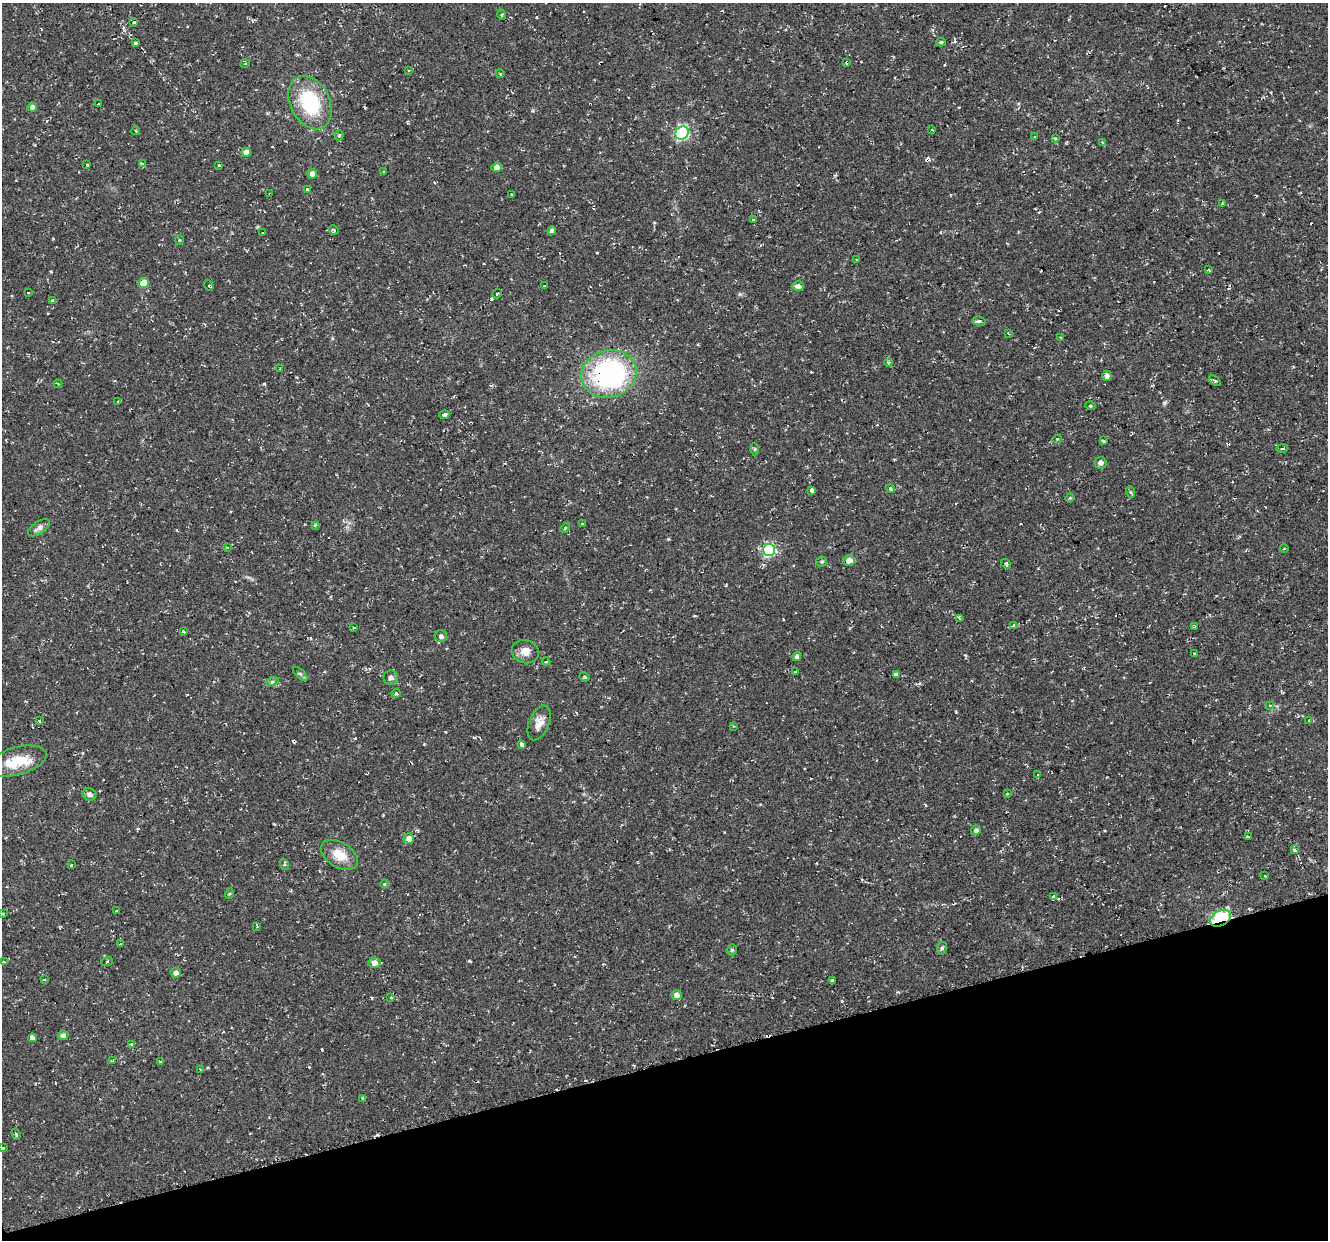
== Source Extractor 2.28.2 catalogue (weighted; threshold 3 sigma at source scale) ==
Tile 14 of 4 x 4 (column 2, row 4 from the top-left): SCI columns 1327-2652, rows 108-1345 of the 5303 x 5123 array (HDU 1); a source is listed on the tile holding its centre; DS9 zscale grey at full resolution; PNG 1330 x 1242 px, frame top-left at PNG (2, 3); each listed source drawn as its Kron ellipse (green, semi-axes under 4 px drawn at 4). Shown black and unused: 14% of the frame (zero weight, under 2 of 3 exposures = <1% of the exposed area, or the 3 px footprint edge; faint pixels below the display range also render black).
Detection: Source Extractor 2.28.2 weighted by HDU 2 'WHT'; one run over the whole footprint, this tile lists its part. Background 0.0251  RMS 0.0042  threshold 0.0187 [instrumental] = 3 sigma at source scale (4.5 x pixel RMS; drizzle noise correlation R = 1.50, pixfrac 1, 0.0396/0.0396 arcsec/px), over >= 5 px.
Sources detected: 160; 1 inside a brighter object's white glare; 21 cosmic-ray / hot-pixel residue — neither listed nor drawn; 2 inside a brighter listed object's ellipse — not listed separately; the other 136 listed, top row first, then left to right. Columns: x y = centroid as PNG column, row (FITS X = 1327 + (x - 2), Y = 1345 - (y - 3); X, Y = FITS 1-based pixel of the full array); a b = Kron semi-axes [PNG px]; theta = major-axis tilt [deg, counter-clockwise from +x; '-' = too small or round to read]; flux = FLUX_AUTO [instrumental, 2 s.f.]
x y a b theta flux
502 15 5 3 - 0.47
134 22 3 3 - 0.5
941 42 4 4 - 0.6
135 43 4 4 - 0.66
847 62 3 3 - 1.4
245 64 5 3 - 0.34
408 70 3 3 - 0.97
500 73 4 3 - 0.37
310 102 28 19 -64 29
99 104 3 3 - 1.9
32 107 5 4 - 1.9
932 130 3 2 - 0.4
136 131 4 2 - 0.36
682 133 7 6 - 67
339 135 5 4 - 0.7
1035 137 3 3 - 0.52
1055 138 3 3 - 1
1102 143 4 3 - 0.72
246 152 4 4 - 3.1
142 164 4 3 - 2.8
87 165 3 2 - 0.35
218 165 3 3 - 0.9
496 167 5 5 - 2
383 172 4 3 - 0.3
312 174 5 4 - 4
307 190 3 3 - 1.5
270 194 4 3 - 1.2
512 194 3 3 - 1
1222 204 3 3 - 1.5
754 220 4 3 - 0.79
334 230 5 4 - 0.54
552 231 4 4 - 1.9
263 233 3 2 - 0.32
179 240 5 4 - 0.47
857 259 3 2 - 0.43
1209 270 4 3 - 0.72
144 283 5 5 - 7.1
209 285 5 4 - 0.64
544 286 2 2 - 0.31
798 286 5 5 - 2.1
28 293 3 2 - 0.75
497 294 5 3 - 0.69
52 301 3 3 - 3.8
979 321 7 4 -6 1.1
1008 333 3 2 - 0.78
1060 338 3 2 - 0.54
888 362 4 3 - 0.77
280 369 4 2 - 0.34
609 374 28 23 16 78
1107 376 5 4 - 1.5
1215 381 7 4 -43 0.76
58 384 4 4 - 0.45
118 401 3 3 - 0.62
1090 406 5 3 - 0.49
444 415 5 3 - 7
1057 439 4 3 - 0.4
1103 441 4 3 - 0.47
1282 448 5 3 - 0.49
755 449 6 4 89 0.57
1100 463 6 6 - 1.5
890 489 4 3 - 0.72
812 490 4 4 - 5.9
1131 492 6 4 -69 0.62
1070 498 5 4 - 0.45
582 523 4 3 - 0.38
315 525 3 3 - 0.51
39 528 12 6 34 1.8
565 528 5 3 - 0.44
227 547 3 2 - 0.33
1284 549 4 3 - 0.37
769 550 6 6 - 43
849 560 6 5 - 2.9
822 562 5 5 - 0.69
1006 564 5 3 - 1.1
959 619 4 3 - 2.2
1014 625 4 3 - 1.1
1194 627 3 2 - 0.4
354 628 3 3 - 0.5
183 631 3 3 - 2.3
441 636 6 5 - 1.1
525 652 14 11 -16 3.9
1194 653 3 3 - 0.71
797 656 4 4 - 1.6
546 662 4 3 - 0.46
795 672 4 3 - 0.56
300 674 9 3 -45 0.75
896 674 4 4 - 2
584 677 5 3 - 0.56
391 678 7 7 - 1.6
272 682 6 4 19 0.73
396 693 4 4 - 0.67
1270 706 4 3 - 0.91
39 720 3 3 - 2
1309 721 3 3 - 1
539 723 18 10 67 3.9
734 726 2 2 - 0.33
521 744 4 3 - 8
17 761 30 14 15 12
1037 775 3 3 - 8.7
89 794 7 6 - 1.9
1007 794 4 2 - 0.28
976 830 5 5 - 1.5
1248 836 3 3 - 1.6
409 838 5 5 - 2.9
1295 850 3 3 - 2.7
339 855 20 12 -31 7.7
284 864 6 3 -71 0.57
71 865 3 3 - 1.1
1265 876 3 3 - 0.88
384 884 4 3 - 0.43
229 894 5 3 - 0.41
1053 897 4 3 - 1.9
116 911 3 2 - 0.28
3 913 4 2 - 0.3
1220 918 11 7 27 43
257 926 3 3 - 0.35
120 944 3 3 - 0.79
942 948 6 5 - 0.99
732 950 5 4 - 0.63
107 961 6 3 19 0.46
3 962 4 2 - 1
374 963 6 5 - 2.3
176 973 5 5 - 1.9
44 980 3 2 - 0.41
832 980 4 3 - 0.48
676 995 5 5 - 2
391 997 4 2 - 0.34
63 1035 5 5 - 1.5
32 1038 4 4 - 7.1
131 1044 4 3 - 0.62
113 1061 4 3 - 0.64
161 1062 4 3 - 1.8
200 1069 2 2 - 0.28
362 1098 3 3 - 2.2
16 1134 6 3 -69 0.68
3 1148 4 3 - 0.37
Overlapping masked pixels (flux is a lower limit): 4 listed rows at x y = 847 62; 270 194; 609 374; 1220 918
Isophote crosses this tile's border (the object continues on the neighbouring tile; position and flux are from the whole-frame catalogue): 1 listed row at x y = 3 962
Unlisted compact peaks at least as high as the median listed source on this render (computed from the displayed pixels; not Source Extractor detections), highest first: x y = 469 961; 264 384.